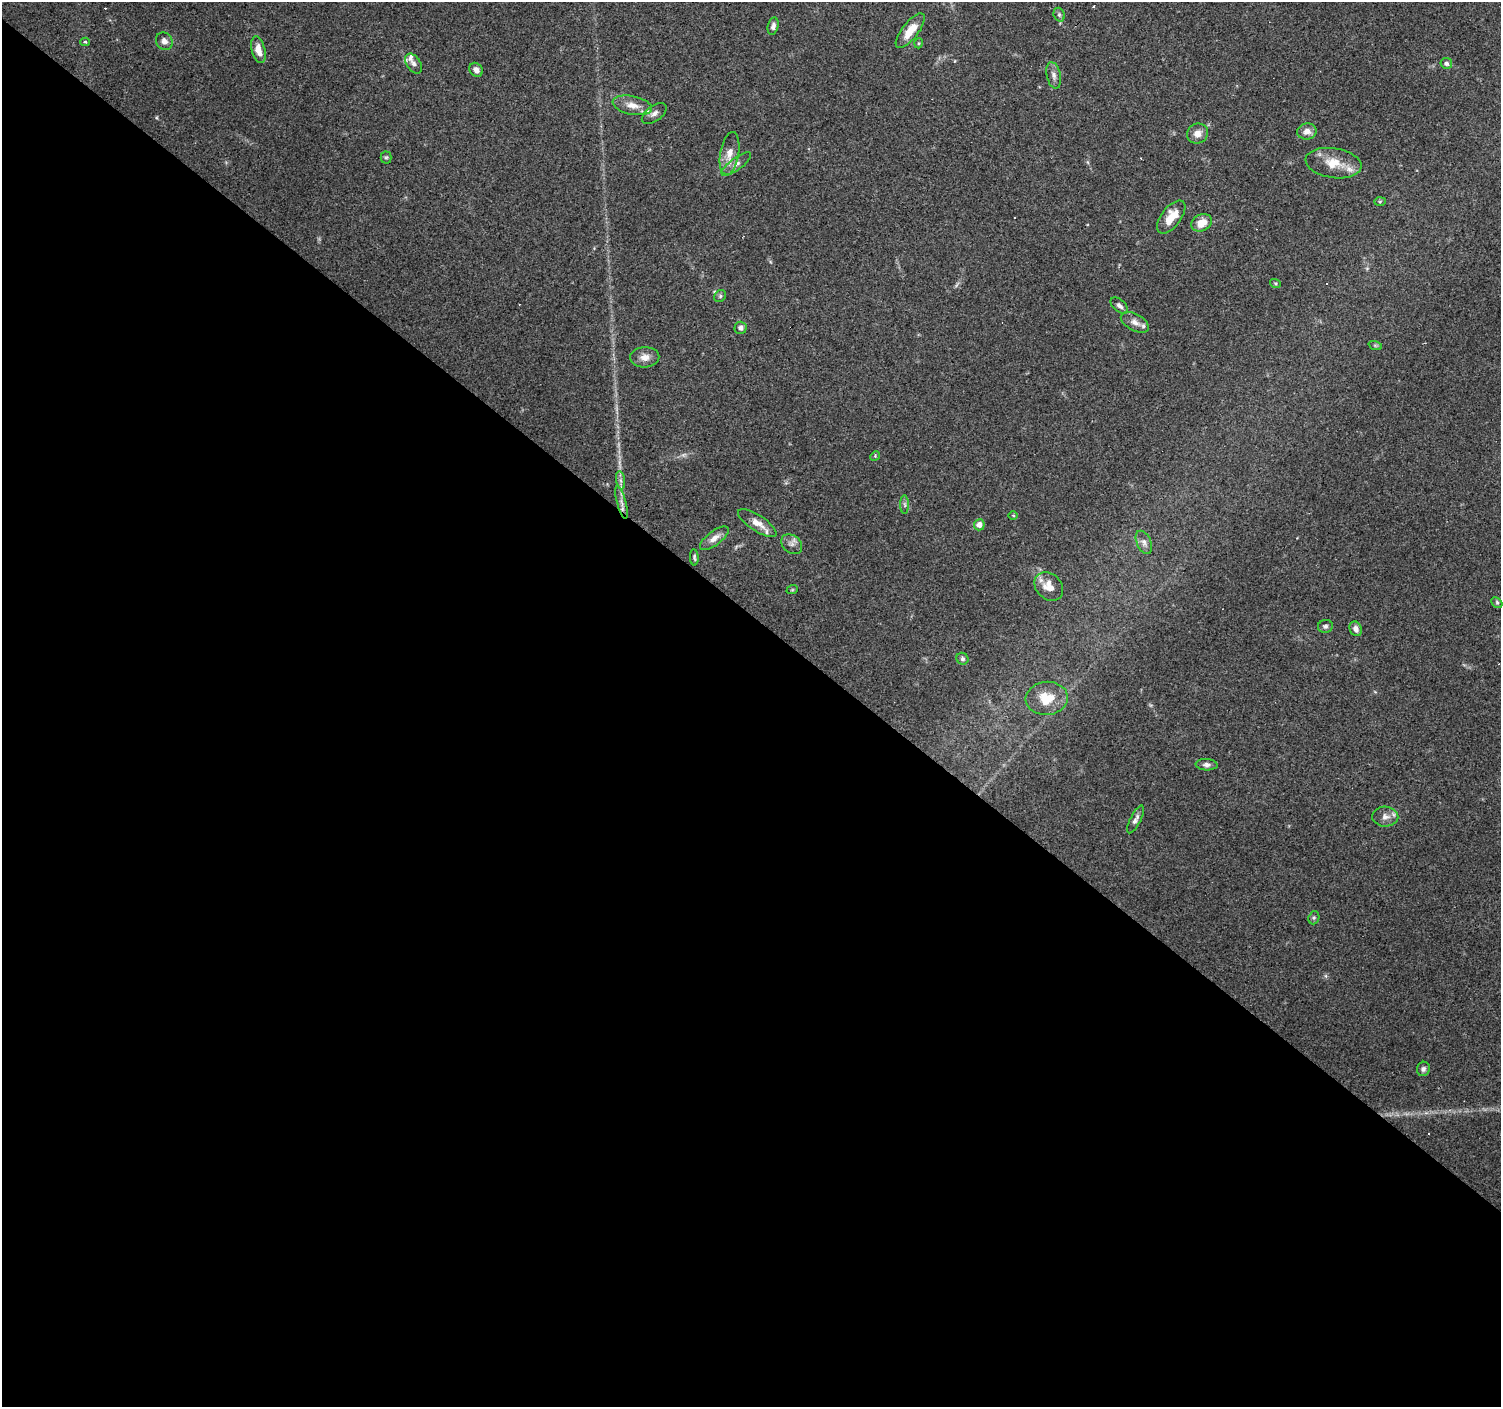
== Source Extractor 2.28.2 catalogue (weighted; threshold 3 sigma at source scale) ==
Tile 14 of 4 x 4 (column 2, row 4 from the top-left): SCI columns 1500-2998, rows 168-1572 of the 6000 x 6021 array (HDU 1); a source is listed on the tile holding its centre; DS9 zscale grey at full resolution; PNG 1503 x 1409 px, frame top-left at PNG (2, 2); each listed source drawn as its Kron ellipse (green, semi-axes under 4 px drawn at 4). Shown black and unused: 56% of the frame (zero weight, under 3 of 4 exposures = <1% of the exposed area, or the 3 px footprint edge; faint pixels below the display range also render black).
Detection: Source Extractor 2.28.2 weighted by HDU 2 'WHT'; one run over the whole footprint, this tile lists its part. Background 0.0861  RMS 0.0052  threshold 0.0234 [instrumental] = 3 sigma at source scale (4.5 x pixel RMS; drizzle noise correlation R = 1.50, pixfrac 1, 0.0396/0.0396 arcsec/px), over >= 5 px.
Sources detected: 65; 8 cosmic-ray / hot-pixel residue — neither listed nor drawn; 5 inside a brighter listed object's ellipse — not listed separately; the other 52 listed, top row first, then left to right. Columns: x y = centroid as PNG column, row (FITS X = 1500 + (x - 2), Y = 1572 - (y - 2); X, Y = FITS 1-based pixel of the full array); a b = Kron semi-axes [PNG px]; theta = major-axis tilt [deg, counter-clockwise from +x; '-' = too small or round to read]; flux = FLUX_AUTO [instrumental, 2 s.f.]
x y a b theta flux
1059 15 7 5 -70 1.1
773 26 9 5 78 2.1
910 31 21 8 52 9.3
164 41 9 8 - 3
85 42 5 3 - 1.1
919 43 5 3 - 0.53
258 50 13 6 -76 5.6
1446 63 6 5 - 1.5
414 64 11 7 -54 2.1
476 70 7 6 - 2.9
1054 75 13 7 -78 2.5
632 105 20 9 -11 5.9
654 114 14 7 35 2.7
1307 131 10 8 10 3.6
1197 133 11 10 - 4.2
730 153 22 9 80 6.2
386 157 6 5 - 0.88
1334 163 28 15 -8 11
736 164 18 6 37 2.8
1380 201 6 4 2 0.75
1171 217 19 9 52 9.5
1202 223 11 8 29 6.7
1275 283 5 3 - 0.56
720 296 6 5 - 0.93
1119 306 10 6 -42 2.2
1135 322 15 8 -28 3.3
741 328 6 6 - 1.9
1375 345 7 4 -19 0.76
645 357 14 10 3 4.4
875 456 5 4 - 0.6
621 480 9 4 -81 1.6
622 503 17 4 -75 2.9
905 505 9 4 -89 1.2
1013 516 4 3 - 0.53
757 523 22 8 -33 5.4
979 525 5 5 - 3.7
714 538 17 7 37 3.9
1144 542 12 7 -65 2.5
792 544 11 8 -40 2.6
694 557 8 4 -86 1
1049 586 16 12 -44 6.8
792 590 6 3 18 0.58
1497 603 6 4 -43 0.96
1325 626 7 6 - 1.3
1356 629 7 6 - 2.7
962 659 6 5 - 1.3
1047 698 21 16 5 11
1207 765 11 5 -4 1.9
1385 817 13 10 -3 3.7
1136 819 15 5 63 2.1
1314 918 7 5 69 1
1423 1069 7 6 - 1.6